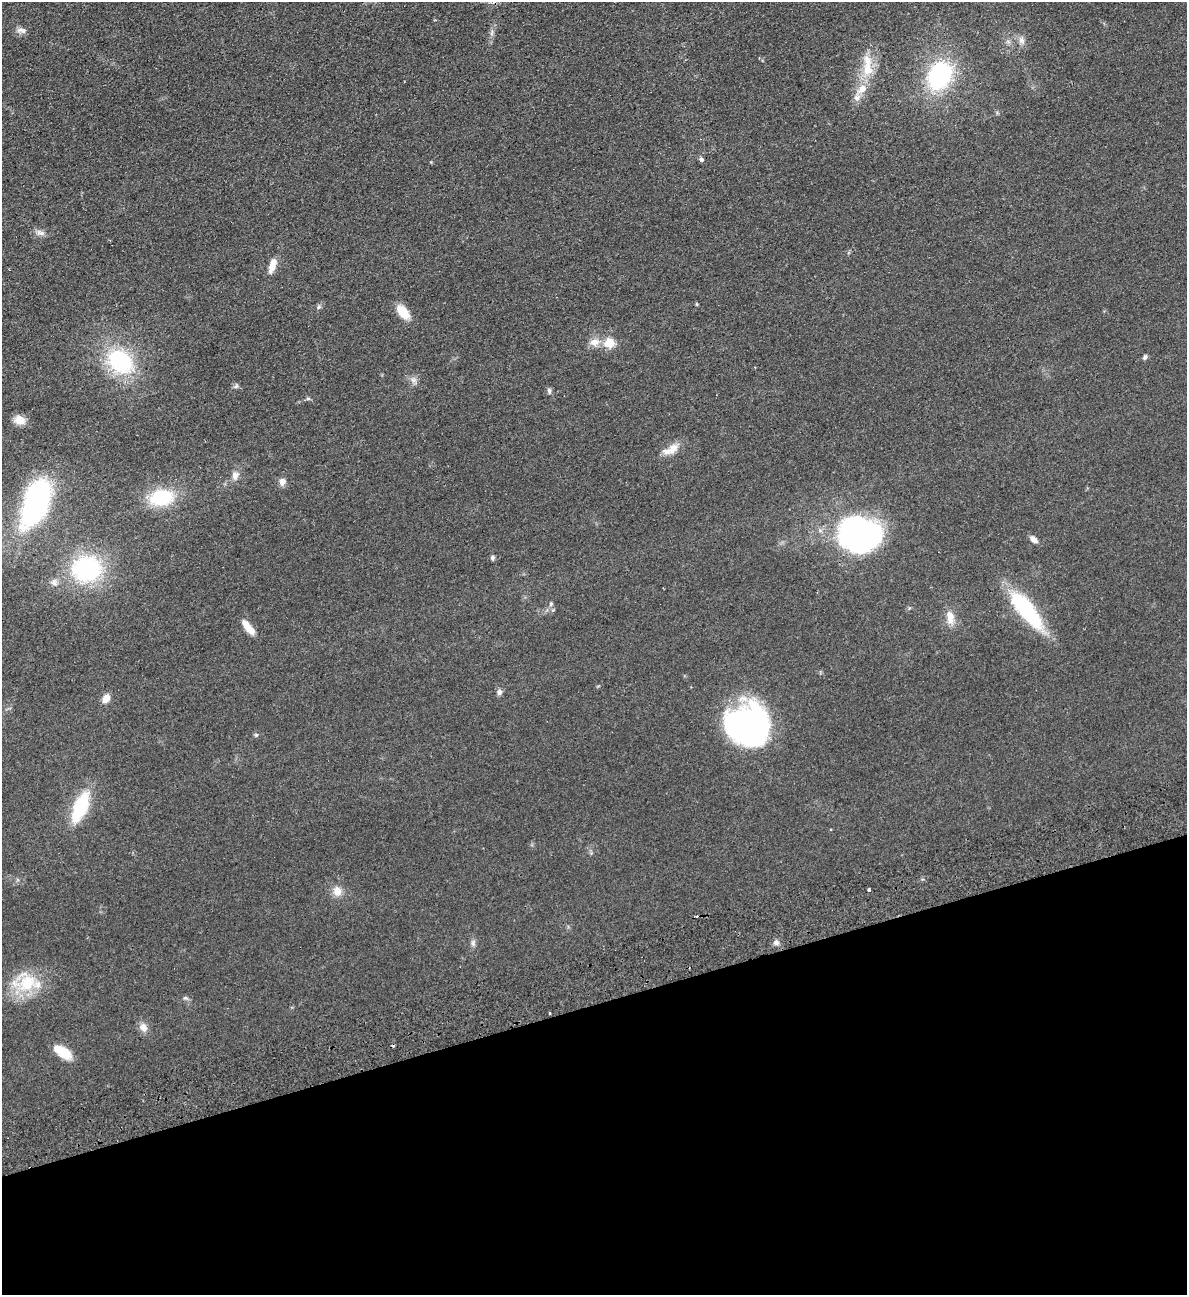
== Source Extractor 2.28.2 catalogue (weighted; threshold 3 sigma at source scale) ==
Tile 14 of 4 x 4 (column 2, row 4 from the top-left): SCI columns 1471-2655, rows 57-1349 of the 5189 x 5283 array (HDU 1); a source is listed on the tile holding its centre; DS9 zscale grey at full resolution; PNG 1189 x 1297 px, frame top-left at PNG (2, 2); no overlay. Shown black and unused: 22% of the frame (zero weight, under 2 of 3 exposures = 3% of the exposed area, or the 3 px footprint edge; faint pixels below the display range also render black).
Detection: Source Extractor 2.28.2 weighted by HDU 2 'WHT'; one run over the whole footprint, this tile lists its part. Background 0.0822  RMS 0.0093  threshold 0.0419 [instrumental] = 3 sigma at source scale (4.5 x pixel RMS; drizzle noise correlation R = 1.50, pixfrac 1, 0.05/0.05 arcsec/px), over >= 5 px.
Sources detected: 53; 3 cosmic-ray / hot-pixel residue — not listed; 2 inside a brighter listed object's ellipse — not listed separately; the other 48 listed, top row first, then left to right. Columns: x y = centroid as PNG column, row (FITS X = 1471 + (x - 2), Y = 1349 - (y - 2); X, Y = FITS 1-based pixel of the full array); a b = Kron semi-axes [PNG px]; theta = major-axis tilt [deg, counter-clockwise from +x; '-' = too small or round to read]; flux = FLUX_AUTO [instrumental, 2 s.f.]
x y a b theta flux
21 30 15 7 -6 4.2
492 33 7 4 71 2
1022 40 12 8 -72 4.9
867 69 20 14 89 20
940 75 26 20 59 110
862 89 16 11 45 12
701 160 4 3 - 8.9
40 233 13 7 -12 4.5
272 266 17 7 72 11
697 304 5 4 - 1
319 307 6 5 - 1.8
403 312 16 9 -49 18
594 342 13 11 1 8.5
610 343 5 5 - 45
1145 357 7 5 61 1.9
120 361 28 22 -38 88
414 380 10 7 -31 3.9
236 386 7 5 45 1.8
549 391 8 5 -82 2.2
308 399 6 4 0 1.4
19 420 12 10 -21 11
673 449 20 11 45 11
235 475 12 9 84 5.9
282 482 9 7 61 5
161 497 21 14 9 58
36 503 44 21 70 200
859 535 44 36 -9 220
1033 539 9 6 -43 5
492 558 6 5 - 2
87 569 28 25 9 110
54 582 11 9 -71 4.6
551 604 7 5 87 1.8
1026 610 52 17 -51 81
950 617 18 9 -85 10
248 627 20 7 -51 11
499 692 7 6 - 3.4
106 698 9 7 62 8.5
747 726 39 35 -18 240
256 735 6 5 - 1.3
80 807 24 11 67 71
869 890 3 3 - 3
337 891 11 10 - 9
776 942 8 7 - 3.1
473 943 10 6 -84 3
27 983 32 28 -46 40
185 998 8 5 -15 2
143 1027 12 9 -63 6.6
63 1052 20 10 -33 23